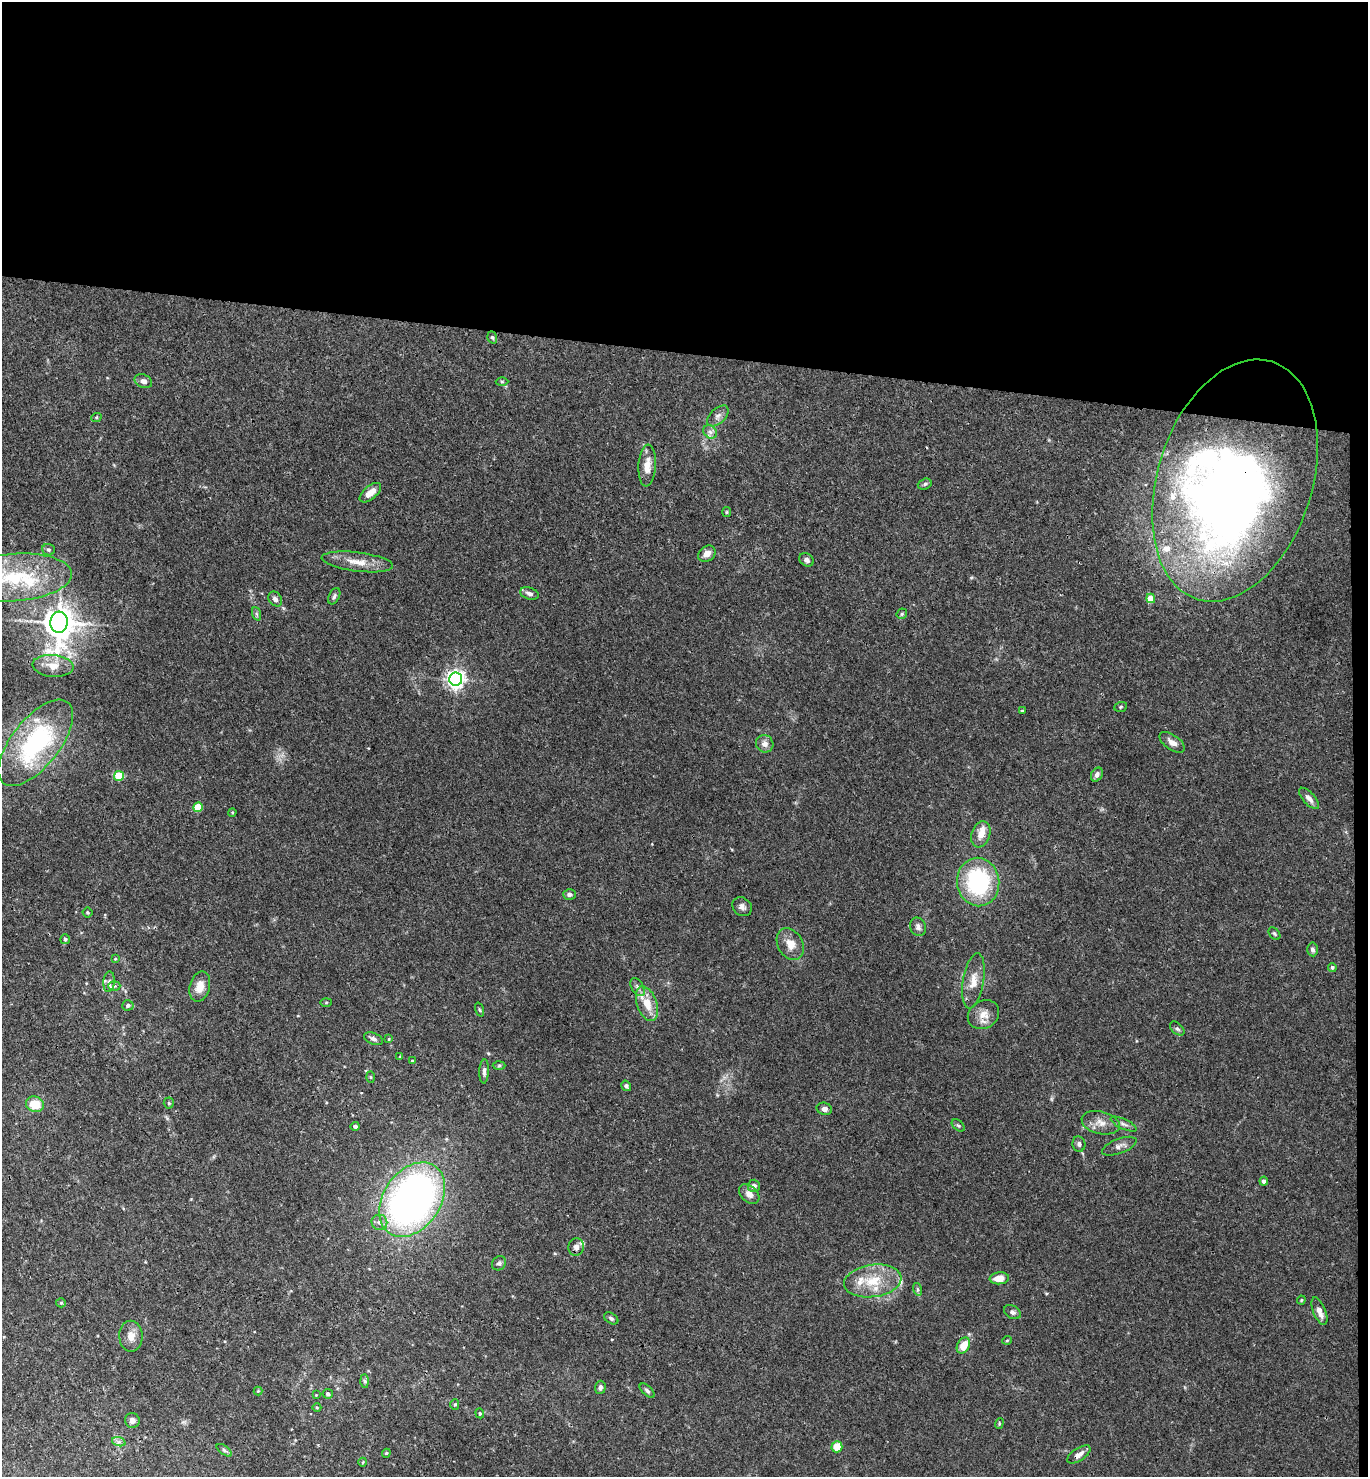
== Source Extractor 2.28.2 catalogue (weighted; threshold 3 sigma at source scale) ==
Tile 3 of 3 x 3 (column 3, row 1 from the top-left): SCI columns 2893-4258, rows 2961-4435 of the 4516 x 4442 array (HDU 1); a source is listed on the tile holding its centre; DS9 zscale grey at full resolution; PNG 1370 x 1479 px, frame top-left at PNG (2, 2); each listed source drawn as its Kron ellipse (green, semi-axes under 4 px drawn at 4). Shown black and unused: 25% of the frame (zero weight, under 3 of 4 exposures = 6% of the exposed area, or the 3 px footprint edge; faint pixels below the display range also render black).
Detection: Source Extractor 2.28.2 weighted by HDU 2 'WHT'; one run over the whole footprint, this tile lists its part. Background 0.0362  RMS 0.0029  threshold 0.0131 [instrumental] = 3 sigma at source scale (4.5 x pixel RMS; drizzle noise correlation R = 1.50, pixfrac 1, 0.05/0.05 arcsec/px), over >= 5 px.
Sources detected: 123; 2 inside a brighter object's white glare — neither listed nor drawn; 11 inside a brighter listed object's ellipse — not listed separately; the other 110 listed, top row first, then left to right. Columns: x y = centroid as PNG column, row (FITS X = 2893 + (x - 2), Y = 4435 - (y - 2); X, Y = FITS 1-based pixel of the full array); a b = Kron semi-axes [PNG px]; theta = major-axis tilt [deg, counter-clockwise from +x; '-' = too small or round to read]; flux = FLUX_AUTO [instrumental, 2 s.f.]
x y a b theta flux
492 337 6 4 -71 0.46
143 381 9 6 -24 1.3
502 381 6 4 -1 0.4
718 416 13 7 43 1.4
96 418 5 3 - 0.31
710 432 7 6 - 0.98
647 466 21 8 86 3.5
1235 480 124 77 72 270
925 484 7 5 19 0.58
370 493 13 6 40 2.7
727 512 5 4 - 0.37
48 550 6 5 - 0.53
707 554 9 7 38 2
806 560 7 6 - 0.99
357 562 36 9 -7 4.8
14 578 58 23 4 23
529 593 10 5 -16 1.1
334 596 9 5 63 0.72
1151 598 5 4 - 4.6
275 599 8 6 -53 1.2
257 614 7 4 -70 0.48
902 614 6 5 - 0.43
59 622 10 9 - 510
53 666 20 11 -5 3.8
456 679 6 6 - 140
1121 707 6 5 - 0.4
1022 711 3 3 - 0.29
1172 742 14 7 -34 1.8
36 743 52 24 52 42
765 744 9 8 - 1.6
1097 775 7 5 58 1.1
119 776 5 5 - 8.8
1309 798 13 6 -48 1.5
198 807 5 5 - 8.3
232 812 4 3 - 0.32
981 834 13 9 72 2.9
978 882 24 21 -83 30
569 894 6 5 - 0.88
742 907 10 8 -38 1.3
87 913 5 5 - 0.37
918 927 10 7 -67 1.1
1274 934 7 5 -50 0.51
65 939 5 5 - 0.5
790 944 16 12 -60 3.5
1313 949 7 5 -85 0.89
115 959 4 4 - 0.3
1332 967 4 4 - 0.61
973 981 28 10 81 4.3
109 982 10 5 84 0.92
114 986 6 5 - 0.5
200 987 15 10 75 3.5
637 987 10 5 -58 1
326 1002 5 3 - 0.29
647 1004 18 10 -70 5.2
128 1005 6 5 - 0.8
479 1010 7 3 -71 0.4
983 1015 16 14 32 3.4
1177 1029 8 5 -44 0.64
373 1039 10 5 -23 0.99
389 1039 4 3 - 0.27
400 1057 4 3 - 0.3
412 1060 3 2 - 0.2
499 1065 6 4 2 0.45
484 1071 12 5 87 1.1
371 1077 5 3 - 0.29
626 1086 5 4 - 0.57
169 1103 5 5 - 0.37
35 1104 9 8 - 5.5
824 1109 8 6 -15 1.2
1101 1123 19 11 -14 3.1
1124 1124 14 5 -25 1
958 1125 7 5 -39 0.52
355 1126 4 4 - 0.7
1079 1144 7 6 - 0.86
1119 1146 18 7 21 1.6
1264 1181 4 4 - 1.1
754 1186 6 6 - 1.2
749 1194 12 8 -43 2
412 1200 41 28 55 140
379 1222 8 7 - 1.3
576 1247 9 7 76 1.1
499 1263 8 6 45 0.81
999 1278 9 6 4 3.4
873 1281 29 16 8 8.9
917 1289 6 4 -72 0.45
1301 1300 4 4 - 0.3
61 1303 5 4 - 0.33
1319 1311 14 6 -68 2.4
1012 1312 9 6 -28 0.89
611 1318 8 5 -33 0.7
131 1336 15 12 -89 2.8
1007 1340 5 3 - 0.24
963 1345 8 6 60 4.5
365 1381 6 4 -88 0.62
600 1387 6 5 - 1
258 1391 4 4 - 0.28
647 1391 9 4 -43 0.7
328 1394 5 5 - 0.74
316 1395 3 3 - 0.21
455 1404 5 4 - 0.41
317 1407 4 3 - 0.27
480 1413 5 4 - 0.36
132 1421 7 7 - 1.2
999 1423 5 4 - 0.35
119 1442 7 4 -17 0.75
837 1447 6 5 - 4.5
224 1450 9 4 -36 0.6
386 1453 4 4 - 0.33
1079 1454 13 6 33 1.9
363 1462 4 2 - 0.2
Overlapping masked pixels (flux is a lower limit): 3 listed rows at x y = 1235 480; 59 622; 1079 1454
Isophote crosses this tile's border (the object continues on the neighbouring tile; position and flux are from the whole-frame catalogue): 1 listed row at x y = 14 578